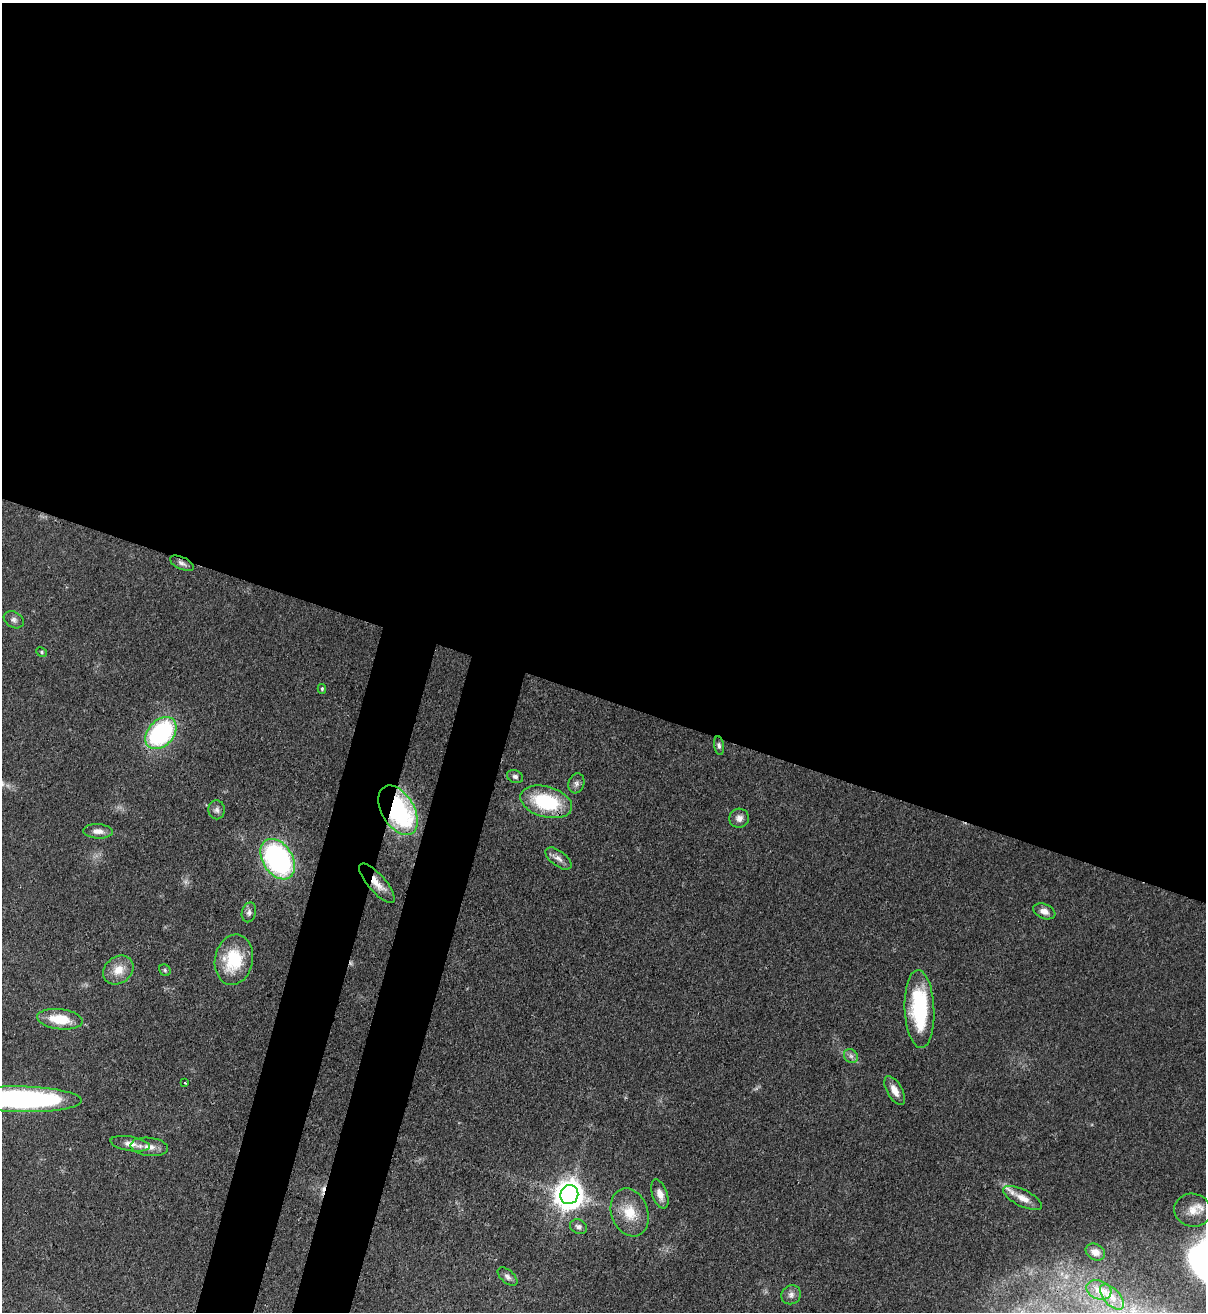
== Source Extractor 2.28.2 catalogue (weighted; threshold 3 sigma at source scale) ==
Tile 3 of 4 x 4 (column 3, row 1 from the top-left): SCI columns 2754-3957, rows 3963-5272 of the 5379 x 5303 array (HDU 1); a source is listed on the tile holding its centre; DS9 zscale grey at full resolution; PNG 1208 x 1314 px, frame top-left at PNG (2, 3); each listed source drawn as its Kron ellipse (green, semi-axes under 4 px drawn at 4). Shown black and unused: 58% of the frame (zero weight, under 3 of 4 exposures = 7% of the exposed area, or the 3 px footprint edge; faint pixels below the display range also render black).
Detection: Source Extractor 2.28.2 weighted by HDU 2 'WHT'; one run over the whole footprint, this tile lists its part. Background 0.0831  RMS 0.0039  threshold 0.0177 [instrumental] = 3 sigma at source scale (4.5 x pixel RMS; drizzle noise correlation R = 1.50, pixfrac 1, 0.05/0.05 arcsec/px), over >= 5 px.
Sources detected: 43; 2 cosmic-ray / hot-pixel residue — neither listed nor drawn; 1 inside a brighter listed object's ellipse — not listed separately; the other 40 listed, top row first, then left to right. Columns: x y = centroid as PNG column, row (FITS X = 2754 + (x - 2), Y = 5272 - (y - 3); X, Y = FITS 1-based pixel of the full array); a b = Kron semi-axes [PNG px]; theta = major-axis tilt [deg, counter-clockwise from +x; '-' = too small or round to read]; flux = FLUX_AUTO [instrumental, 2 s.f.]
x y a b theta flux
182 563 13 6 -25 1.5
14 620 10 7 -31 1.6
42 652 5 4 - 0.61
322 689 5 4 - 0.61
161 733 18 13 47 58
719 746 9 5 -81 0.99
515 777 8 6 -23 1.2
576 783 10 7 72 1.6
546 802 26 15 -16 28
217 810 9 8 - 1.5
398 810 27 16 -60 70
739 818 10 9 - 2.3
98 831 15 7 -3 2.9
558 858 15 7 -37 2.4
278 859 22 15 -57 81
377 883 25 8 -49 5.5
1044 911 11 7 -23 2.5
249 912 10 7 76 1.4
234 960 25 19 79 19
118 970 16 13 38 5.9
165 970 6 5 - 0.69
919 1009 39 15 -87 32
60 1019 23 10 -6 11
851 1056 8 6 -45 1.2
185 1083 3 2 - 0.49
895 1090 16 7 -60 3.5
21 1099 61 13 -1 110
130 1144 20 7 -9 3.6
149 1147 19 9 -6 3.7
660 1194 15 7 -71 3.3
569 1195 9 9 - 580
1023 1198 21 8 -26 4.4
1193 1210 18 16 -15 6.8
630 1212 24 18 -70 9.9
579 1227 9 7 -28 1.4
1095 1252 10 7 -28 2.9
507 1277 12 6 -41 1.5
1099 1290 13 9 -19 3.4
791 1295 10 9 - 1.9
1112 1297 15 8 -47 3.4
Overlapping masked pixels (flux is a lower limit): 2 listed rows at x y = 398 810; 377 883
Isophote crosses this tile's border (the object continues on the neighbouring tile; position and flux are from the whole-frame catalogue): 1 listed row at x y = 21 1099